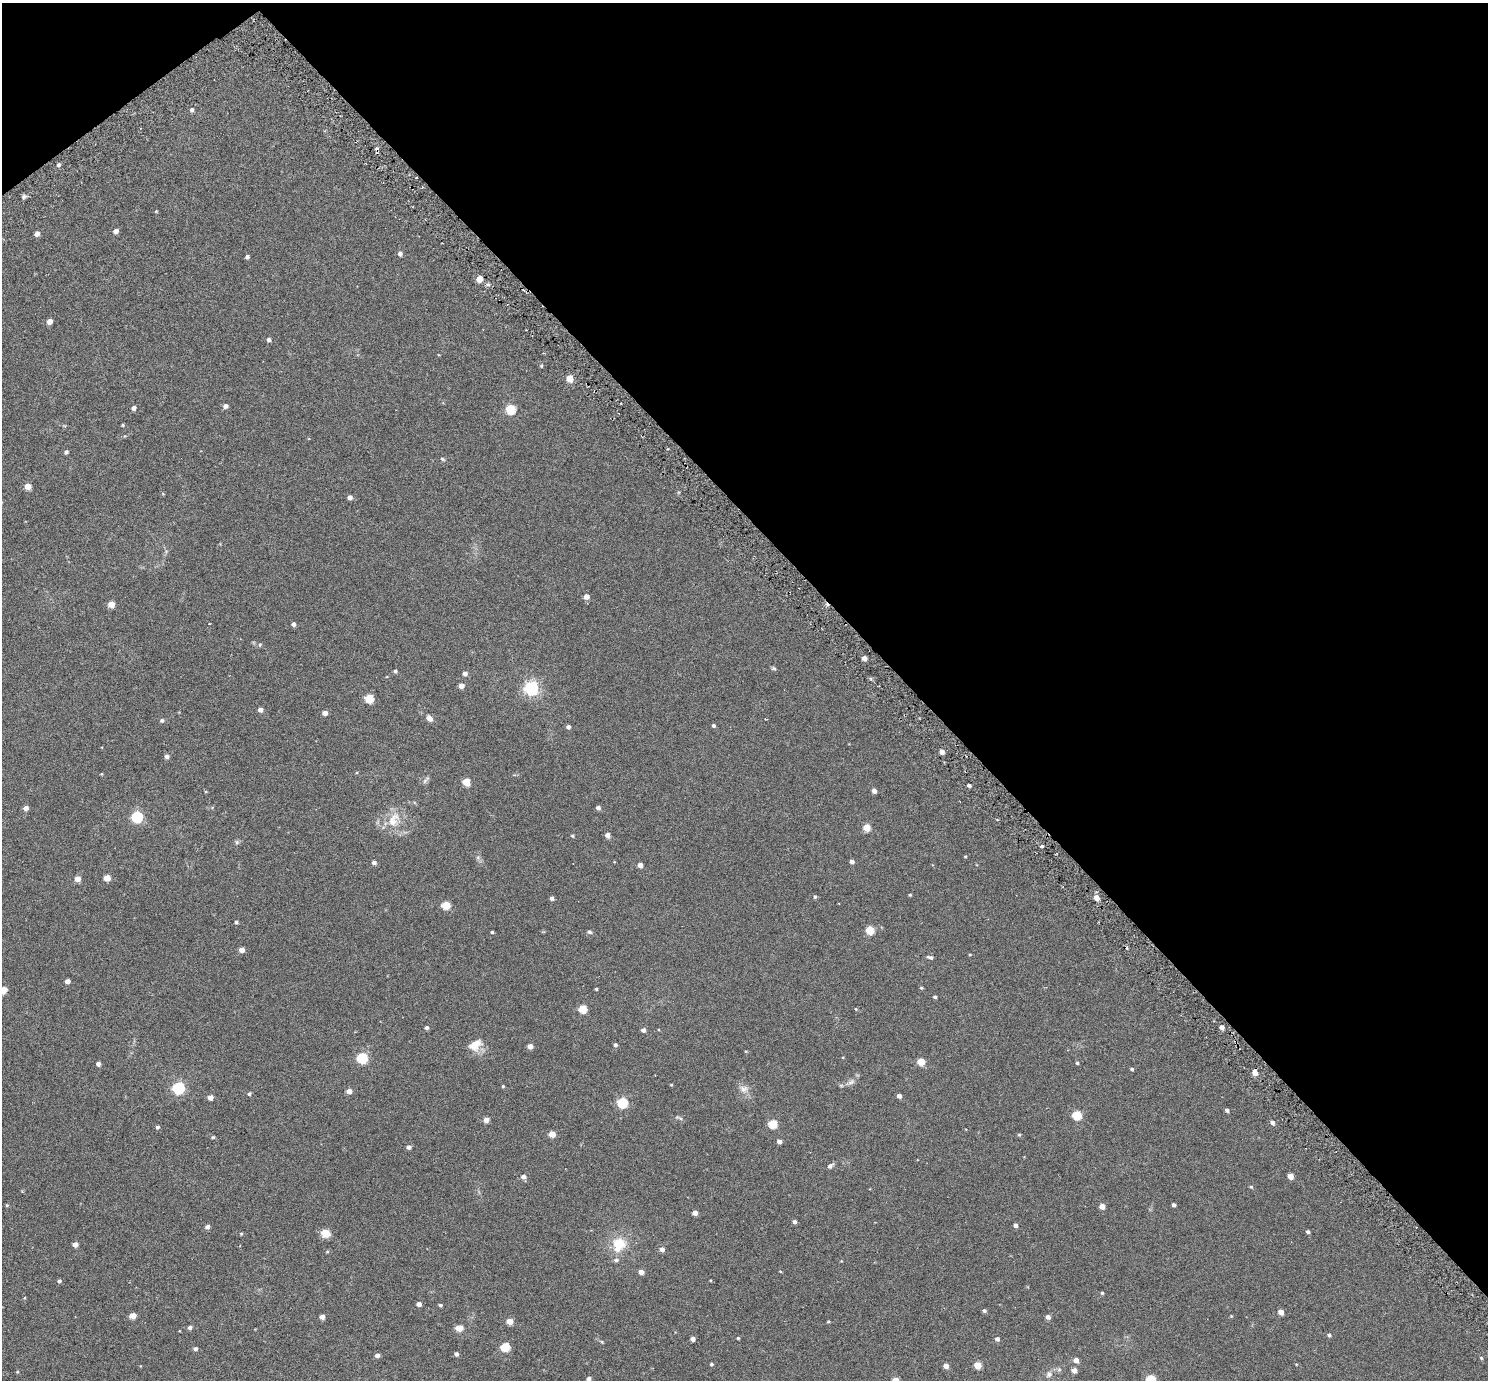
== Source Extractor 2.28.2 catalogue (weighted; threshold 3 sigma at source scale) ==
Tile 3 of 4 x 4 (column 3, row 1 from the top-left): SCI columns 3037-4522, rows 4345-5722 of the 6069 x 6069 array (HDU 1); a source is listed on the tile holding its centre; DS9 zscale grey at full resolution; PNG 1490 x 1382 px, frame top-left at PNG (2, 3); no overlay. Shown black and unused: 40% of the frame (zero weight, under 3 of 6 exposures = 3% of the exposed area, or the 3 px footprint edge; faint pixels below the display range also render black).
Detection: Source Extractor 2.28.2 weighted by HDU 2 'WHT'; one run over the whole footprint, this tile lists its part. Background 0.0263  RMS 0.0071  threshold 0.029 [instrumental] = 3 sigma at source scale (4.09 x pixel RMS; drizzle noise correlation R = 1.36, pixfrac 0.8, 0.05/0.05 arcsec/px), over >= 5 px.
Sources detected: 180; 2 cosmic-ray / hot-pixel residue — not listed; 1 inside a brighter listed object's ellipse — not listed separately; the other 177 listed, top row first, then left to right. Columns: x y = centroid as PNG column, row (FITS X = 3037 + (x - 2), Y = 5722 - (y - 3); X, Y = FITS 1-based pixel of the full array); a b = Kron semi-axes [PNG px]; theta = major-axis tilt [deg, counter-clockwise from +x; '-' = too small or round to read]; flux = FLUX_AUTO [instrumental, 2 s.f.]
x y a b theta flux
192 110 5 4 - 1.4
59 165 5 4 - 1.4
24 197 7 5 32 1.4
156 211 4 3 - 0.5
116 231 5 4 - 2.9
37 234 4 4 - 3.5
400 253 5 4 - 2.2
247 257 4 4 - 1.6
479 279 5 4 - 9.3
488 285 5 3 - 1.1
49 321 4 4 - 4.8
269 340 5 4 - 1.7
541 366 4 3 - 0.77
570 378 5 5 - 12
225 406 5 5 - 2.5
133 408 4 4 - 2.4
511 409 5 5 - 33
123 425 4 3 - 0.68
66 452 4 4 - 1.5
442 459 7 4 -28 0.83
27 486 5 4 - 7.6
350 497 4 4 - 2.6
586 597 5 5 - 4.1
111 604 5 4 - 9.3
293 624 4 4 - 2
260 645 5 5 - 0.81
864 658 4 4 - 4
774 668 6 5 - 0.92
395 671 4 4 - 1.1
465 673 5 4 - 2.6
461 686 5 4 - 3.8
531 688 6 6 - 150
369 698 5 5 - 24
260 710 4 4 - 3.2
325 713 4 4 - 3.7
429 718 7 6 - 2.9
162 720 5 5 - 1.4
713 726 4 4 - 1.3
568 727 4 4 - 1.8
942 752 4 4 - 4.1
166 756 4 4 - 2.3
101 774 4 3 - 0.47
426 780 12 4 47 1.4
466 782 5 5 - 14
969 785 4 3 - 1.9
206 791 4 3 - 0.49
874 791 4 4 - 3
212 807 5 3 - 0.64
26 808 4 4 - 3.4
598 808 4 4 - 2
137 817 6 5 - 68
393 820 25 15 69 12
866 827 5 5 - 12
607 835 4 4 - 3.8
572 836 4 4 - 0.8
237 842 6 5 - 1.1
1042 846 4 3 - 1
965 856 3 3 - 0.51
478 858 6 5 - 1.3
852 861 4 4 - 2.3
374 862 5 4 - 2
640 865 4 4 - 4.1
107 878 5 4 - 8.9
77 879 4 4 - 5.7
910 895 3 3 - 0.71
815 897 4 4 - 1
552 898 4 4 - 2
1096 898 5 4 - 5.8
446 905 5 5 - 19
236 922 4 3 - 1.2
870 930 5 5 - 19
492 932 3 3 - 0.81
589 932 6 4 -7 1.2
242 950 4 4 - 4.8
930 957 7 3 -10 1.5
67 981 4 4 - 3.8
921 988 4 4 - 0.78
596 989 3 3 - 0.71
3 990 5 4 - 14
935 997 4 3 - 1.1
583 1009 5 5 - 19
856 1009 4 4 - 0.54
1222 1027 4 4 - 3
427 1028 4 4 - 1.6
643 1030 4 4 - 2.3
475 1045 14 10 37 9.6
615 1045 4 4 - 1.5
530 1046 4 4 - 4.4
746 1051 5 3 - 0.45
362 1058 5 5 - 51
921 1062 5 5 - 14
1077 1063 4 3 - 0.94
98 1064 4 4 - 2.4
1132 1069 4 3 - 0.97
1255 1073 5 4 - 5.8
851 1082 10 7 28 2.5
671 1085 3 3 - 0.51
503 1086 4 3 - 0.63
178 1088 6 5 - 87
744 1089 14 10 -7 4.1
349 1091 4 4 - 5.1
249 1094 4 4 - 1.3
899 1096 4 4 - 2.8
210 1097 4 4 - 4
622 1103 5 5 - 42
1227 1110 4 4 - 1.5
1077 1115 5 5 - 29
679 1118 13 4 -22 1.2
486 1120 4 4 - 4.5
1272 1122 5 4 - 2.3
773 1124 5 5 - 23
157 1127 4 4 - 1.2
552 1134 5 4 - 9.3
1019 1135 4 4 - 0.68
213 1137 5 4 - 0.73
779 1141 4 4 - 3
409 1147 4 4 - 2.2
830 1166 7 5 36 2.1
1290 1176 5 4 - 6.6
523 1177 5 5 - 2.6
1251 1187 5 4 - 0.79
7 1205 4 4 - 0.64
1174 1205 4 3 - 1.8
1102 1206 4 4 - 5.9
695 1213 4 4 - 3.8
794 1222 4 4 - 1.9
1016 1225 4 4 - 2.1
207 1227 4 4 - 2.6
1308 1232 4 3 - 1.5
325 1233 5 5 - 21
241 1234 4 4 - 0.61
619 1243 16 13 -13 13
75 1244 4 4 - 4.5
662 1249 5 5 - 2.8
327 1251 5 4 - 0.62
616 1260 6 6 - 1.5
841 1261 4 3 - 0.38
780 1271 4 2 - 0.44
641 1272 5 4 - 3.5
710 1280 3 2 - 0.42
59 1281 4 4 - 1.3
1102 1293 4 4 - 0.82
24 1298 4 3 - 0.47
419 1304 4 4 - 3.3
440 1305 4 4 - 0.95
984 1311 4 3 - 1.4
1281 1312 5 4 - 5.6
132 1316 5 4 - 7.1
1231 1316 4 3 - 0.53
322 1317 4 4 - 3.6
1048 1317 4 4 - 2.7
510 1321 5 4 - 7.8
828 1321 4 3 - 0.65
190 1328 5 4 - 1.8
459 1328 5 4 - 11
1329 1335 5 4 - 1.2
738 1338 3 3 - 0.71
693 1339 4 4 - 3
997 1339 5 5 - 1.8
602 1342 5 4 - 0.61
505 1347 5 5 - 28
195 1349 4 4 - 1.8
456 1354 4 4 - 1.8
377 1355 4 4 - 2.4
1481 1358 4 4 - 0.7
1076 1360 5 4 - 4.1
711 1364 4 3 - 1
1296 1364 4 3 - 0.43
977 1365 5 4 - 13
946 1366 4 4 - 4.6
1059 1370 7 6 - 1.2
1074 1370 5 4 - 3.8
17 1372 4 4 - 0.62
1049 1374 9 8 - 2.6
589 1379 5 4 - 2
896 1380 5 4 - 10
1151 1380 5 5 - 34
Isophote crosses this tile's border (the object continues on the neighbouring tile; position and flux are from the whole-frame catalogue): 4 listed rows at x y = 3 990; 589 1379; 896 1380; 1151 1380